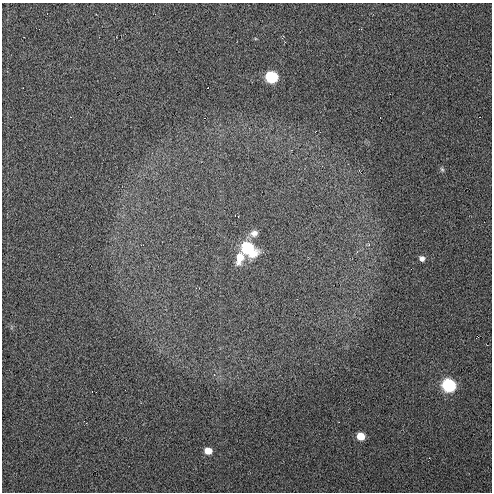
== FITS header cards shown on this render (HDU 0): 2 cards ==
NAXIS1  =                  490 / Axis length
NAXIS2  =                  490 / Axis length

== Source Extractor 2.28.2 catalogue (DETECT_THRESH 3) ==
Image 490 x 490 px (HDU 0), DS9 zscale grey, 1 PNG px = 1 image px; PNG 494 x 494 px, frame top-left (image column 1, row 490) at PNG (2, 3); no overlay
Background 52.7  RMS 3.1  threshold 9.44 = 3 sigma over >= 5 px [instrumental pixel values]
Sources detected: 9; all 9 listed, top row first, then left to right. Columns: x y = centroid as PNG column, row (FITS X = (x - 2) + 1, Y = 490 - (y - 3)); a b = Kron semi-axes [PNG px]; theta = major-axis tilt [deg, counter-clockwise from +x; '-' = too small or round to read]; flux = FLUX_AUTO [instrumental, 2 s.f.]
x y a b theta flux
272 77 7 7 - 21000
442 169 7 5 -62 420
254 233 11 9 6 1200
247 248 11 7 -38 18000
240 258 16 9 73 3300
422 258 7 6 - 860
449 385 8 7 - 33000
361 436 6 6 - 3400
208 451 7 6 - 2100